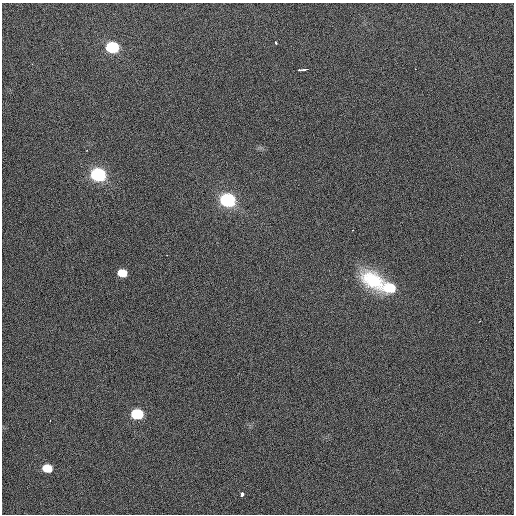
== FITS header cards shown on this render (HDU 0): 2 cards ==
NAXIS1  =                  512 / Axis length
NAXIS2  =                  512 / Axis length

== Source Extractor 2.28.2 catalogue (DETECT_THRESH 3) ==
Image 512 x 512 px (HDU 0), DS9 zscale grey, 1 PNG px = 1 image px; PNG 516 x 516 px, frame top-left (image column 1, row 512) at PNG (2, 3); no overlay
Background 420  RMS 1.9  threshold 5.58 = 3 sigma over >= 5 px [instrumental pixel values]
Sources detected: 16; all 16 listed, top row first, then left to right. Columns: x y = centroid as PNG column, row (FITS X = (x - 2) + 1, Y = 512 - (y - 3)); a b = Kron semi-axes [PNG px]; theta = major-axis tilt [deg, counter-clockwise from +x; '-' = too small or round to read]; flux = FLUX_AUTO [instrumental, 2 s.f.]
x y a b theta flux
276 43 3 3 - 250
112 47 9 7 -5 10000
32 64 2 2 - 75
299 70 4 2 - 170
304 70 6 3 13 360
98 175 9 7 -8 22000
227 200 9 7 -8 25000
352 230 3 2 - 500
167 255 2 2 - 81
122 273 7 6 - 1700
373 280 21 13 -31 4900
390 288 10 8 -7 3800
480 321 3 2 - 160
137 414 8 7 - 7700
47 468 8 6 -14 2400
242 495 5 3 - 1100